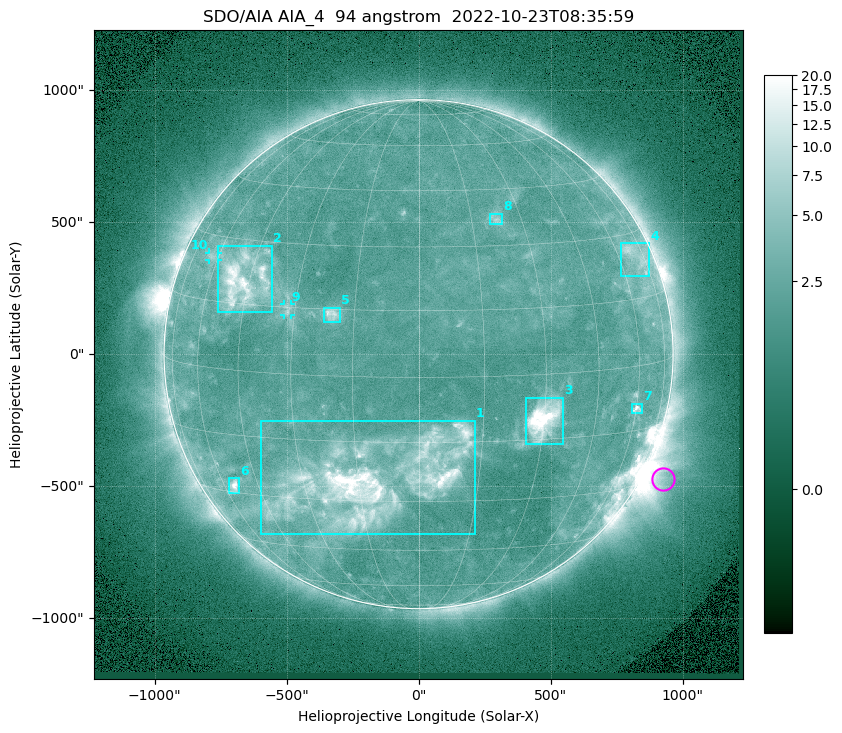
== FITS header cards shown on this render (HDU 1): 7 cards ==
TELESCOP= 'SDO/AIA '           / For AIA: SDO/AIA
INSTRUME= 'AIA_4   '           / For AIA: AIA_ATA1, AIA_ATA2, AIA_ATA3 or AIA_AT
WAVELNTH=                   94 / [angstrom] Wavelength
WAVEUNIT= 'angstrom'           / Wavelength unit: angstrom
DATE-OBS= '2022-10-23T08:35:59.137' / [ISO] Date when observation started; ISO 8
CTYPE1  = 'HPLN-TAN'           / CTYPE1: HPLN
CTYPE2  = 'HPLT-TAN'           / CTYPE2: HPLT

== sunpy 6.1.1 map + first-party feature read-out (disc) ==
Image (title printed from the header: SDO/AIA AIA_4  94 angstrom  2022-10-23T08:35:59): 1024 x 1024 px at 2.4 arcsec/px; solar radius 964 arcsec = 402 px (full disc in frame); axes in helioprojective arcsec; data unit not stated in the header (colour bar unlabelled)
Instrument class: DISC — disc imager (sunpy class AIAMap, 94 A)
Bright regions (active regions / flare kernels): reference = the median radial profile (limb darkening/brightening removed); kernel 9 px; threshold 5 sigma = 2.85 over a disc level ~2.16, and >= 1.15x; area >= 12 px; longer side >= 10 px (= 24 arcsec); searched inside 0.97 R_sun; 10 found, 10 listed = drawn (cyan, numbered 1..; 2 of them under ~33 arcsec drawn as corner ticks so the feature stays visible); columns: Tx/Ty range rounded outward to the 5 arcsec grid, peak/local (2 s.f.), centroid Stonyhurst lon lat
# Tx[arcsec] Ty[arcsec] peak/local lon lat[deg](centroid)
1 -595..215 -685..-250 12 -11 -25
2 -760..-555 155..410 8.5 -47 +20
3 405..550 -340..-165 15 +30 -10
4 765..875 295..420 3.6 +70 +24
5 -360..-295 120..175 4.8 -20 +14
6 -720..-680 -525..-470 7.2 -55 -28
7 805..850 -225..-185 4.8 +60 -10
8 265..320 490..535 3.2 +22 +37
9 -510..-485 145..190 2.7 -32 +14
10 -795..-760 355..385 2.6 -63 +25
Off-limb structures (1.02-1.3 R_sun): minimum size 162 px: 6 found; the strongest spans PA ~225..265 deg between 1.02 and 1.3 R_sun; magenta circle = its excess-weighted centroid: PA ~245 deg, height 1.08 R_sun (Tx ~925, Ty ~-470 arcsec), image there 3.6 x the reference